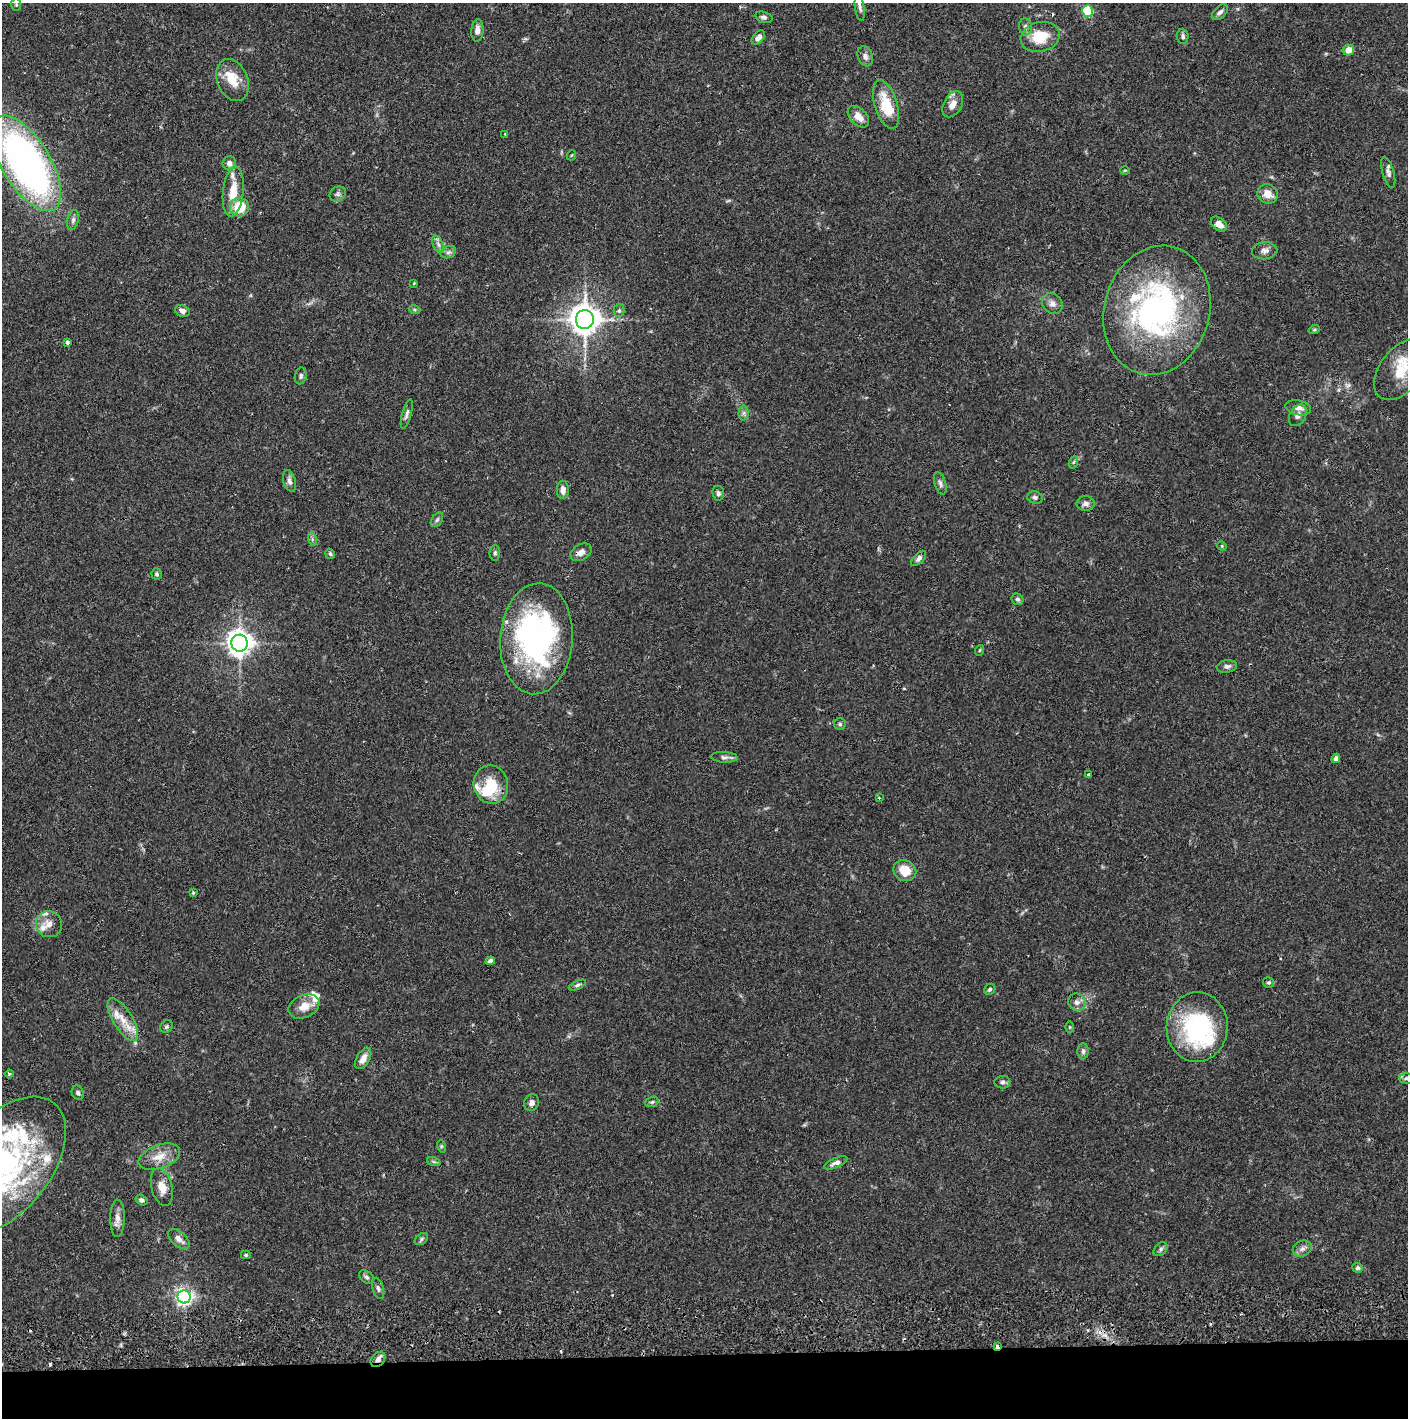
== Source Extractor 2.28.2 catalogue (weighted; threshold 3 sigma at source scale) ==
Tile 8 of 3 x 3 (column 2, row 3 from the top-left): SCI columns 1444-2849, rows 56-1471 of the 4263 x 4373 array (HDU 1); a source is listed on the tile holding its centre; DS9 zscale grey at full resolution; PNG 1410 x 1420 px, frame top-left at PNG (2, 3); each listed source drawn as its Kron ellipse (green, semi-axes under 4 px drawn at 4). Shown black and unused: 5% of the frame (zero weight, under 2 of 3 exposures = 3% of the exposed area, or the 3 px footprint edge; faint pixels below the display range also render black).
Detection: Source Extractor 2.28.2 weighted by HDU 2 'WHT'; one run over the whole footprint, this tile lists its part. Background 0.0683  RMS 0.0049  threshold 0.0219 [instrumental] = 3 sigma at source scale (4.5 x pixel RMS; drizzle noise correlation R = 1.50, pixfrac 1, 0.05/0.05 arcsec/px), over >= 5 px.
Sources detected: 131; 3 inside a brighter object's white glare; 4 cosmic-ray / hot-pixel residue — neither listed nor drawn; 12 inside a brighter listed object's ellipse — not listed separately; the other 112 listed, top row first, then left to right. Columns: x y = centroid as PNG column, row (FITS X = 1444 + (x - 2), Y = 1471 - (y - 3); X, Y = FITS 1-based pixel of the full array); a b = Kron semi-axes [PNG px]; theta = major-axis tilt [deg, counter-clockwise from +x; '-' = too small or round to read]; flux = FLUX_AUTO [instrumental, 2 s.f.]
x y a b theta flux
16 5 6 5 - 0.8
860 8 13 5 -81 1.6
1087 11 5 5 - 33
1220 12 10 6 44 1.6
764 17 9 5 -16 1.3
1025 27 8 6 -85 1.6
477 30 11 6 86 2.8
1183 36 7 5 -86 1.2
758 37 8 5 47 2.4
1040 37 20 14 15 13
1348 50 6 5 - 4.6
865 56 10 7 -69 2.2
232 80 22 15 -68 9.8
886 104 25 11 -73 17
953 104 14 9 61 4.5
858 117 13 8 -45 4.4
505 134 3 2 - 0.4
572 155 5 3 - 0.43
26 163 54 24 -59 230
229 163 7 7 - 2.4
1125 170 5 3 - 0.46
1388 172 16 6 -75 2.1
233 192 25 10 84 9.3
338 194 8 7 - 1.3
1268 194 10 9 - 5.1
239 207 9 9 - 12
73 220 10 5 75 1.5
1219 224 9 6 -39 3.9
438 244 9 5 -63 1.5
1265 251 13 8 4 2.2
448 252 8 6 20 1.3
414 283 4 3 - 0.36
1052 304 11 9 -49 2.7
415 310 5 3 - 0.67
1157 310 65 52 74 120
182 311 7 5 -26 2.2
619 311 6 5 - 0.87
585 319 9 9 - 690
1314 330 6 3 19 0.58
67 343 3 3 - 2.3
1402 370 35 21 51 18
301 376 8 6 76 1.2
1298 408 13 7 -11 2.9
744 413 7 5 89 1.2
407 414 15 4 75 1.6
1298 415 11 8 59 2.6
1074 462 6 4 70 0.73
289 481 11 6 -74 2.1
940 483 11 5 -73 1.5
563 490 9 6 -90 2.7
718 493 7 5 -83 1.4
1035 497 8 6 -17 1.4
1086 503 9 7 1 2
437 520 8 5 54 1
312 539 7 4 -72 0.95
1222 546 5 4 - 0.52
581 552 11 8 30 3
495 553 7 5 89 0.88
330 554 5 4 - 0.84
919 558 9 5 47 1.7
157 574 6 5 - 1
1018 599 6 5 - 1.1
536 639 56 36 86 110
240 643 8 8 - 420
980 650 5 3 - 0.47
1227 666 10 6 9 1.8
840 724 6 6 - 0.91
724 757 13 5 -3 1.7
1336 758 5 4 - 1.8
1089 775 3 3 - 2.5
491 785 19 17 -74 15
879 798 3 2 - 0.56
905 871 12 10 -30 8.1
193 893 4 3 - 0.5
49 924 13 13 - 4.3
490 961 5 4 - 1.7
1268 983 5 5 - 0.88
577 985 9 4 24 1.1
990 989 6 5 - 0.86
1077 1002 9 8 - 2.5
304 1006 16 11 24 6.1
123 1020 24 9 -58 7.9
166 1027 7 6 - 1
1070 1027 6 4 -90 0.6
1197 1027 35 30 87 62
1083 1051 8 5 88 1.3
363 1058 12 6 61 3.8
9 1074 4 4 - 0.68
1407 1078 7 5 -2 1
1002 1082 8 6 5 1.3
78 1093 7 6 - 1.1
531 1102 8 7 - 2.1
652 1102 7 5 21 0.83
441 1146 6 4 -73 0.65
159 1157 22 11 19 7.4
434 1162 7 4 -18 0.84
836 1163 12 4 24 2
3 1166 81 46 51 120
162 1187 19 10 -76 5.9
141 1200 6 5 - 1.3
117 1218 18 7 89 3.6
179 1239 13 7 -40 3
421 1239 7 5 38 0.97
1160 1249 8 5 43 1.3
1302 1249 10 7 24 2.1
246 1255 5 4 - 0.63
1358 1268 5 5 - 1.3
367 1277 8 5 -40 1.2
378 1288 11 5 -74 1.4
184 1297 6 6 - 190
997 1346 4 3 - 1.3
378 1359 8 6 47 2.4
Overlapping masked pixels (flux is a lower limit): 2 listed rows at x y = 997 1346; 378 1359
Isophote crosses this tile's border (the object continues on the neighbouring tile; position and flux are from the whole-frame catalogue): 5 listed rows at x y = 860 8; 26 163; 1402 370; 1407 1078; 3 1166